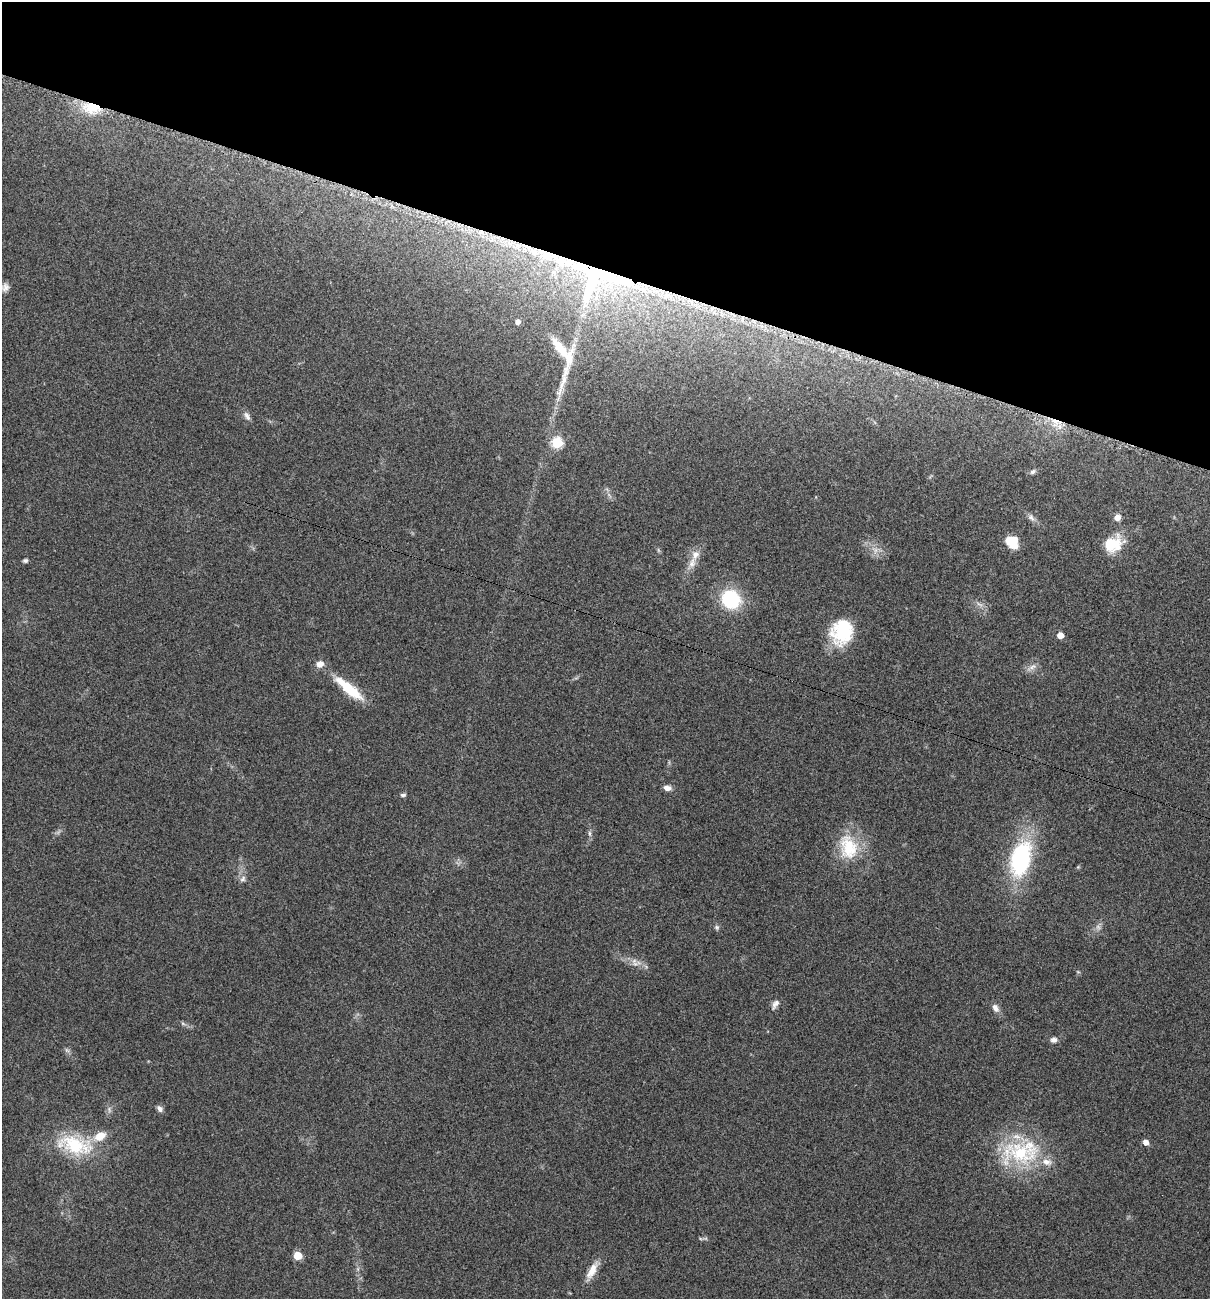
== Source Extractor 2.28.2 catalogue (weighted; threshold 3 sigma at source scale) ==
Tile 2 of 4 x 4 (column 2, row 1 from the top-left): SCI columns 1344-2551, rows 3905-5201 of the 5229 x 5204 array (HDU 1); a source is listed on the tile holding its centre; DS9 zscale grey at full resolution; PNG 1212 x 1301 px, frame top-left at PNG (2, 2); no overlay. Shown black and unused: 21% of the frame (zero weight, under 3 of 5 exposures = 1% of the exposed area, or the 3 px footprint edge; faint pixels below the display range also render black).
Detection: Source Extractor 2.28.2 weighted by HDU 2 'WHT'; one run over the whole footprint, this tile lists its part. Background 0.0808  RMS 0.0079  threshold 0.0358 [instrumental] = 3 sigma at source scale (4.5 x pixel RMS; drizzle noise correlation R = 1.50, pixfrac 1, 0.05/0.05 arcsec/px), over >= 5 px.
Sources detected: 53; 3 too faint to see at this stretch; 1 inside a brighter object's white glare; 1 cosmic-ray / hot-pixel residue — not listed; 8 inside a brighter listed object's ellipse — not listed separately; the other 40 listed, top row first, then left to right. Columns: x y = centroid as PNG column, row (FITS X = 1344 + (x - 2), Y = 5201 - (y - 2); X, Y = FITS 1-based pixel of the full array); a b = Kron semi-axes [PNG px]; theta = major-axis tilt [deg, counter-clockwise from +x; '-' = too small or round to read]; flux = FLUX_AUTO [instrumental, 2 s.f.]
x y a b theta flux
91 108 25 16 -6 25
595 277 94 58 -14 270
5 287 11 10 - 4.4
690 301 15 6 -35 8.1
518 322 5 5 - 3.5
563 353 48 20 -61 28
247 416 13 7 -59 3.4
557 443 6 6 - 55
1033 472 9 6 31 2.1
1031 517 13 7 -52 3.6
1117 517 7 6 - 5.1
1012 542 12 10 -47 19
1111 544 23 15 31 25
875 550 10 6 -83 4.4
25 560 6 5 - 1.6
692 563 17 9 67 7.2
731 599 19 17 -34 52
843 633 29 23 19 40
1060 635 5 5 - 8.6
1032 667 17 6 29 4.1
349 689 39 10 -40 30
667 788 8 6 -9 4.4
403 795 7 4 6 1.8
589 833 9 4 -89 2
848 847 36 25 -78 36
1021 859 33 18 76 100
243 879 9 6 46 2.7
717 927 7 5 -46 1.7
635 964 10 8 -9 4.5
775 1004 14 6 59 3.7
995 1008 12 8 -61 4.4
183 1024 7 4 -20 1.5
1053 1040 8 7 - 3.4
67 1050 8 5 -44 1.9
160 1109 8 6 -49 3.2
1146 1142 5 5 - 5.4
75 1145 49 22 -14 50
1020 1153 56 34 -1 73
298 1256 5 5 - 22
592 1270 25 9 61 10
Overlapping masked pixels (flux is a lower limit): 3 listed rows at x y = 91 108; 595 277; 690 301